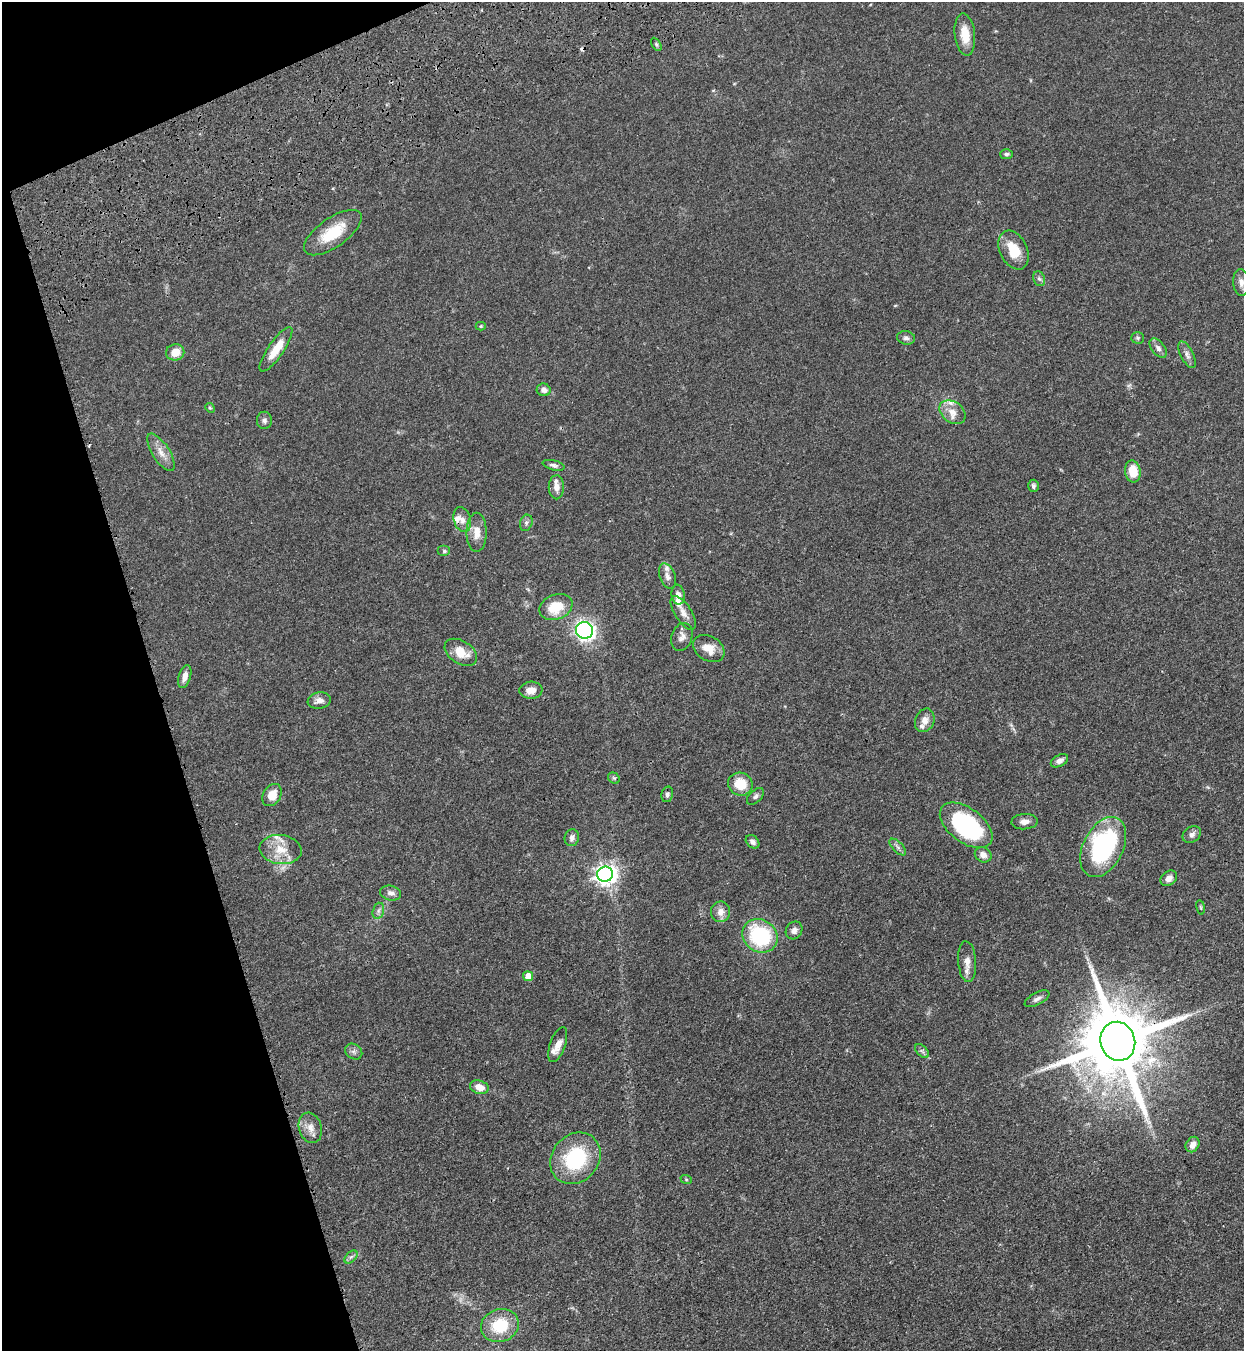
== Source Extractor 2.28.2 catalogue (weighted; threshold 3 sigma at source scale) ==
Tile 5 of 4 x 4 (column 1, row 2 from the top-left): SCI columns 456-1697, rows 2881-4229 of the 5663 x 5760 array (HDU 1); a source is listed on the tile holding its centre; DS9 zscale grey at full resolution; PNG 1246 x 1353 px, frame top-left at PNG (2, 2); each listed source drawn as its Kron ellipse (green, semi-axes under 4 px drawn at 4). Shown black and unused: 15% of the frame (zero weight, under 3 of 4 exposures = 11% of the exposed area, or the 3 px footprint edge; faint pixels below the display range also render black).
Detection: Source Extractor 2.28.2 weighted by HDU 2 'WHT'; one run over the whole footprint, this tile lists its part. Background 0.0518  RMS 0.0042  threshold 0.0188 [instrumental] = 3 sigma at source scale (4.5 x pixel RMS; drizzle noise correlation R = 1.50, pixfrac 1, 0.05/0.05 arcsec/px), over >= 5 px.
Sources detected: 87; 2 too faint to see at this stretch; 1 cosmic-ray / hot-pixel residue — neither listed nor drawn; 8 inside a brighter listed object's ellipse — not listed separately; the other 76 listed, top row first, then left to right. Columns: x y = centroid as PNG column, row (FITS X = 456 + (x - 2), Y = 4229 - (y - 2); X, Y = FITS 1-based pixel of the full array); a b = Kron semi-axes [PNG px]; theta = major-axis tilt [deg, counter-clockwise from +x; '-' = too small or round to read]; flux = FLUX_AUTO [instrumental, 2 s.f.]
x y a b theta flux
965 35 21 10 -83 7
656 44 7 4 -59 0.65
1006 154 6 5 - 0.93
333 233 34 14 35 13
1014 250 20 13 -64 8.6
1039 279 7 5 -67 0.93
1241 282 13 8 -84 2.2
481 326 5 4 - 0.49
906 338 9 6 -8 1.3
1138 338 6 5 - 0.73
1158 348 11 6 -50 1.6
276 349 26 8 55 7.9
175 352 9 8 - 5.1
1187 355 14 6 -64 1.8
544 390 7 6 - 1.9
210 408 5 4 - 0.48
952 412 14 10 -35 4
264 420 8 7 - 1.3
161 452 21 8 -58 4.1
554 465 11 5 -14 1.2
1133 472 11 7 -80 7.6
1033 486 6 5 - 0.94
556 487 12 7 -89 2.6
462 519 13 8 -73 2.6
526 523 8 6 71 1
477 532 19 10 90 4.7
444 551 6 5 - 0.75
667 576 13 7 -69 2.2
678 595 10 6 -80 2.2
556 607 17 12 21 10
683 613 19 8 -57 3.1
585 630 9 8 - 130
682 637 14 10 70 2.4
709 649 17 12 -32 5.2
461 652 18 11 -33 7.2
185 677 12 6 73 2.5
531 690 11 8 5 3.8
319 700 12 8 10 2.5
925 720 12 9 66 2.9
1059 761 9 5 28 1.8
614 778 6 5 - 0.59
740 784 12 11 - 8.6
667 794 8 5 77 1
272 795 12 8 59 5.2
755 796 10 6 42 1.2
1025 822 13 7 4 2.3
966 825 30 17 -37 49
1192 834 10 7 36 1.9
572 838 8 7 - 1.6
752 842 8 5 -42 1.3
898 847 10 5 -45 1.3
1103 847 32 20 63 54
281 850 21 14 -7 7.8
983 855 8 7 - 2.5
605 874 8 7 - 230
1169 878 9 6 38 2.3
391 893 10 7 -13 1.8
1201 907 7 3 -81 0.48
378 911 8 5 73 1.3
720 912 10 9 - 3.1
794 930 9 8 - 2.2
760 936 18 16 -37 32
967 962 20 9 -86 3.5
528 976 5 5 - 4.6
1037 999 14 6 28 1.7
1118 1041 20 17 -72 4900
558 1045 18 7 71 3.4
354 1051 9 7 -36 1.3
922 1051 8 5 -45 0.98
479 1087 9 6 -18 3.9
310 1128 15 11 -73 3.8
1193 1144 8 6 57 2.9
575 1158 27 23 50 28
686 1179 6 4 -19 0.46
351 1257 8 4 44 0.99
500 1326 19 16 19 15
Overlapping masked pixels (flux is a lower limit): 2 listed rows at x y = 276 349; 1118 1041